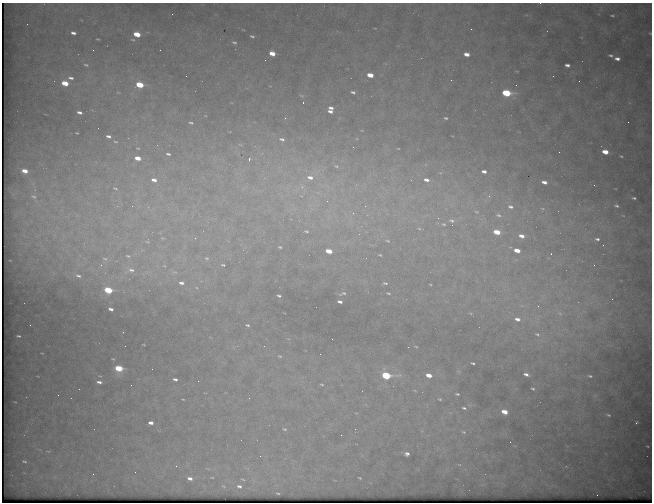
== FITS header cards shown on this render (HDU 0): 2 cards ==
NAXIS1  =                  650 / Width of table row in bytes
NAXIS2  =                  500 / Number of rows in table

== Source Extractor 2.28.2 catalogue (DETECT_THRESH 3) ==
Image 650 x 500 px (HDU 0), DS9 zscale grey, 1 PNG px = 1 image px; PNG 654 x 504 px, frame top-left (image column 1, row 500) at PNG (2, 3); no overlay
Background 1290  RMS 7.7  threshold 23.2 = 3 sigma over >= 5 px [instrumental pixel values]
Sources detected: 150; all 150 listed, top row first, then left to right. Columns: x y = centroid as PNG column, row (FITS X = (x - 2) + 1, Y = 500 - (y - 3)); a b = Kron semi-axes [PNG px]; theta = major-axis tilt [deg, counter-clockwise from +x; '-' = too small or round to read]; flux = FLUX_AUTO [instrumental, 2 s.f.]
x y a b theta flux
540 3 3 2 - 370
612 15 4 2 - 640
73 33 5 3 - 1700
650 33 4 2 - 350
137 34 5 4 - 12000
252 36 5 3 - 830
98 39 3 2 - 370
234 42 7 5 -26 1100
93 50 2 2 - 530
160 50 2 2 - 720
272 53 5 4 - 6200
467 54 5 4 - 3800
610 55 4 3 - 870
617 59 5 3 - 1900
265 60 2 2 - 230
86 65 6 3 -14 660
567 65 5 3 - 1800
370 75 5 4 - 7300
186 76 2 2 - 220
71 78 7 4 -11 1500
451 80 2 2 - 710
65 83 5 4 - 11000
140 85 5 4 - 18000
353 92 5 3 - 1100
506 93 6 4 -8 29000
302 96 7 3 -19 580
331 108 5 3 - 1700
330 111 5 3 - 1800
79 112 5 3 - 1600
285 118 3 3 - 500
446 118 4 3 - 720
628 122 2 2 - 300
191 123 4 2 - 740
77 133 3 2 - 370
108 136 5 3 - 1500
282 139 7 5 -14 1400
115 142 6 3 -3 470
353 147 2 2 - 280
138 148 3 2 - 360
398 148 3 2 - 290
559 152 2 2 - 510
605 152 5 4 - 7200
168 154 4 3 - 900
621 156 4 3 - 490
138 158 5 3 - 5800
249 159 3 2 - 4200
336 166 7 5 -26 1000
25 171 6 4 -13 5900
484 172 5 3 - 2000
310 177 10 6 -9 3800
154 180 7 4 -13 3100
426 180 8 5 -14 2700
544 182 5 3 - 2600
302 187 7 7 - 2300
115 188 8 5 -20 990
301 196 6 4 -31 900
489 196 6 4 47 1000
33 197 12 8 -13 4400
634 198 4 2 - 720
327 201 5 5 - 1100
132 206 3 3 - 350
617 206 4 3 - 830
510 207 9 5 -14 2100
543 209 7 3 -19 600
476 212 9 5 -10 1700
353 213 6 6 - 1400
498 215 9 6 -13 2000
438 218 4 4 - 550
452 220 10 7 -8 2700
443 224 9 5 -12 1700
419 228 6 4 -2 850
306 231 8 5 -9 1400
497 232 6 4 -15 10000
521 236 7 5 -15 3300
162 238 8 6 -1 1300
195 238 5 5 - 960
597 239 6 5 - 1400
147 241 9 8 - 2400
388 241 8 5 -18 1100
603 245 2 2 - 1200
280 247 6 4 -15 850
517 250 5 4 - 5700
329 251 5 4 - 8100
551 254 2 2 - 1400
380 255 6 4 -19 680
128 256 8 5 -10 1400
206 258 8 5 -16 1200
105 259 9 5 -14 1500
10 260 3 2 - 310
101 265 6 5 - 1100
223 265 5 3 - 690
594 265 3 3 - 400
164 266 7 5 -29 1000
131 270 11 7 -13 3500
175 272 8 6 -17 1600
78 276 9 5 -18 1900
181 283 7 5 -2 2000
385 283 7 4 -8 900
430 284 4 2 - 400
108 290 6 4 -13 24000
343 293 8 4 18 930
388 293 6 3 -12 600
279 296 4 3 - 860
340 302 5 3 - 1600
538 306 3 2 - 570
111 309 5 3 - 1800
471 313 6 3 -1 600
560 313 7 4 -2 950
517 319 6 4 -15 2200
247 325 5 3 - 790
123 332 2 2 - 470
537 334 6 4 -11 630
19 336 4 2 - 580
332 339 2 2 - 360
416 347 3 2 - 370
280 356 6 4 -18 730
473 363 4 2 - 730
119 368 6 4 -11 22000
526 374 5 3 - 1600
386 375 7 4 -6 33000
429 375 5 3 - 5000
590 376 6 4 -12 840
175 379 4 3 - 1300
99 382 6 3 -8 1800
322 384 6 3 -2 680
533 389 4 2 - 700
457 394 4 2 - 670
58 395 2 2 - 220
183 399 3 2 - 340
440 399 4 3 - 570
464 408 6 3 -15 900
504 412 5 4 - 7000
608 415 7 4 -19 880
151 423 5 3 - 2800
636 423 3 2 - 450
285 429 6 4 -25 720
463 432 5 4 - 670
510 442 2 2 - 290
647 446 3 2 - 340
407 454 5 4 - 1600
260 456 2 2 - 1400
24 461 4 2 - 600
176 466 2 2 - 320
93 474 2 2 - 320
212 477 3 2 - 330
190 478 6 4 -11 2500
359 478 3 2 - 450
239 486 5 3 - 1300
278 493 3 2 - 470
597 495 2 2 - 1900
At the frame edge (FLAGS 8, measured only in part): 2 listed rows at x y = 540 3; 650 33